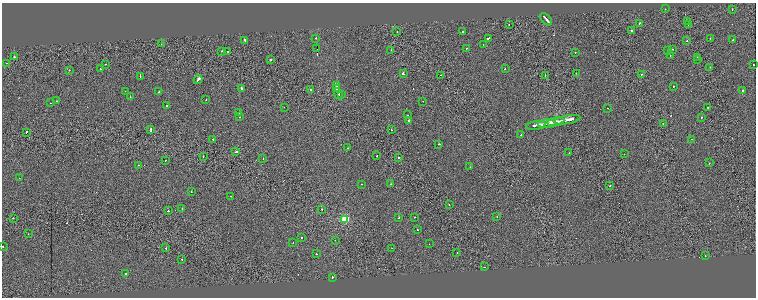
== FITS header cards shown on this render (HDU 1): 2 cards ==
NAXIS1  =                 1508
NAXIS2  =                  591

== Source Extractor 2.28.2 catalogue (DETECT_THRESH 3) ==
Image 1508 x 591 px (HDU 1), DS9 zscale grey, zoomed out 1/2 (1 PNG px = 2 x 2 image px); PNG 758 x 300 px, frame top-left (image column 1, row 590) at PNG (2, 3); each listed source drawn as its Kron ellipse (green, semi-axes under 4 px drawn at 4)
Background -1.14e-06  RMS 0.36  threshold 1.07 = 3 sigma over >= 5 px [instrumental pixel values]
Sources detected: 137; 13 cannot appear on this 1/2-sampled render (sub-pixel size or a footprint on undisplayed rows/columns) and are neither listed nor drawn; the other 124 listed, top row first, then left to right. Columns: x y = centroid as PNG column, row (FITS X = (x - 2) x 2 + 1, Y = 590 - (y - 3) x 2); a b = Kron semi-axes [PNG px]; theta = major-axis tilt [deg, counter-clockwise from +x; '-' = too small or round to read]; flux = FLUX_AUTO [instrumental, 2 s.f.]
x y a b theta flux
665 9 2 2 - 140
732 9 2 2 - 200
546 19 7 2 -49 2100
687 21 2 1 - 1000
639 23 2 2 - 360
509 24 2 1 - 130
688 25 2 1 - 88
632 30 2 2 - 98
397 31 2 1 - 100
462 31 2 2 - 120
315 38 2 2 - 390
488 38 4 2 - 2400
710 39 2 1 - 120
733 39 2 2 - 200
245 40 3 2 - 460
687 41 2 1 - 130
161 44 2 1 - 61
483 45 2 2 - 64
466 48 2 2 - 130
317 49 2 1 - 73000
672 49 2 2 - 160
391 50 2 1 - 88
668 50 2 2 - 110
221 51 2 2 - 480
228 51 2 2 - 290
575 52 2 2 - 74
670 55 2 2 - 270
14 57 2 2 - 390
697 57 2 1 - 100
698 59 2 2 - 190
270 60 2 2 - 170
6 63 2 1 - 96
105 64 2 2 - 120
753 65 2 2 - 97
710 67 2 2 - 140
100 69 2 2 - 140
505 69 2 2 - 470
69 70 2 1 - 110
576 73 2 2 - 530
403 74 3 2 - 450
641 74 2 2 - 170
441 75 2 1 - 130
545 75 2 1 - 140
140 76 2 2 - 220
198 79 4 2 - 1600
336 85 3 2 - 740
673 86 2 2 - 330
241 88 2 2 - 450
337 88 4 2 - 2700
311 89 2 2 - 240
743 90 2 1 - 250
125 91 2 1 - 65
159 92 2 2 - 190
338 94 6 2 -62 1200
342 95 2 2 - 210
130 97 2 2 - 130
206 100 2 1 - 66
56 101 2 2 - 170
423 101 2 2 - 94
51 103 2 1 - 85
167 106 2 2 - 170
284 107 2 2 - 96
708 107 2 2 - 98
608 108 2 1 - 150
239 113 2 2 - 780
407 115 2 1 - 100
240 117 2 2 - 260
702 117 2 2 - 150
409 120 2 2 - 570
567 120 13 2 10 3800
556 122 8 2 11 2800
547 123 9 2 10 3000
663 124 2 1 - 110
536 125 10 2 9 3700
151 129 3 1 - 620
391 130 2 1 - 230
26 132 2 1 - 230
521 135 2 2 - 180
213 139 2 2 - 170
691 139 2 2 - 59
439 144 3 2 - 270
348 148 2 1 - 71
235 152 3 2 - 460
569 153 2 1 - 77
624 154 2 2 - 240
203 156 2 2 - 100
377 156 2 1 - 170
398 158 2 2 - 290
263 159 2 2 - 85
165 160 2 1 - 140
709 163 2 2 - 360
139 165 2 1 - 100
470 167 2 1 - 96
19 178 2 2 - 130
361 184 2 2 - 130
391 184 2 2 - 260
610 185 2 2 - 270
191 192 2 1 - 160
230 196 2 1 - 71
449 205 2 1 - 120
182 208 2 2 - 87
322 209 2 1 - 320
168 211 2 2 - 1100
414 217 2 1 - 250
497 217 2 2 - 210
13 218 2 2 - 170
399 218 2 2 - 650
345 219 3 3 - 3900
417 230 2 2 - 160
28 234 2 2 - 110
301 237 2 2 - 200
335 240 2 2 - 100
293 243 2 1 - 75
429 244 2 1 - 54
3 246 2 2 - 400
166 248 2 2 - 240
392 248 2 1 - 90
457 253 2 1 - 94
316 254 2 2 - 98
705 256 2 1 - 91
182 259 2 2 - 370
484 267 2 1 - 380
125 273 2 2 - 150
332 277 2 2 - 200
At the frame edge (FLAGS 8, measured only in part): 1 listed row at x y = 3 246
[13 sub-pixel or undisplayed-footprint detections neither listed nor drawn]